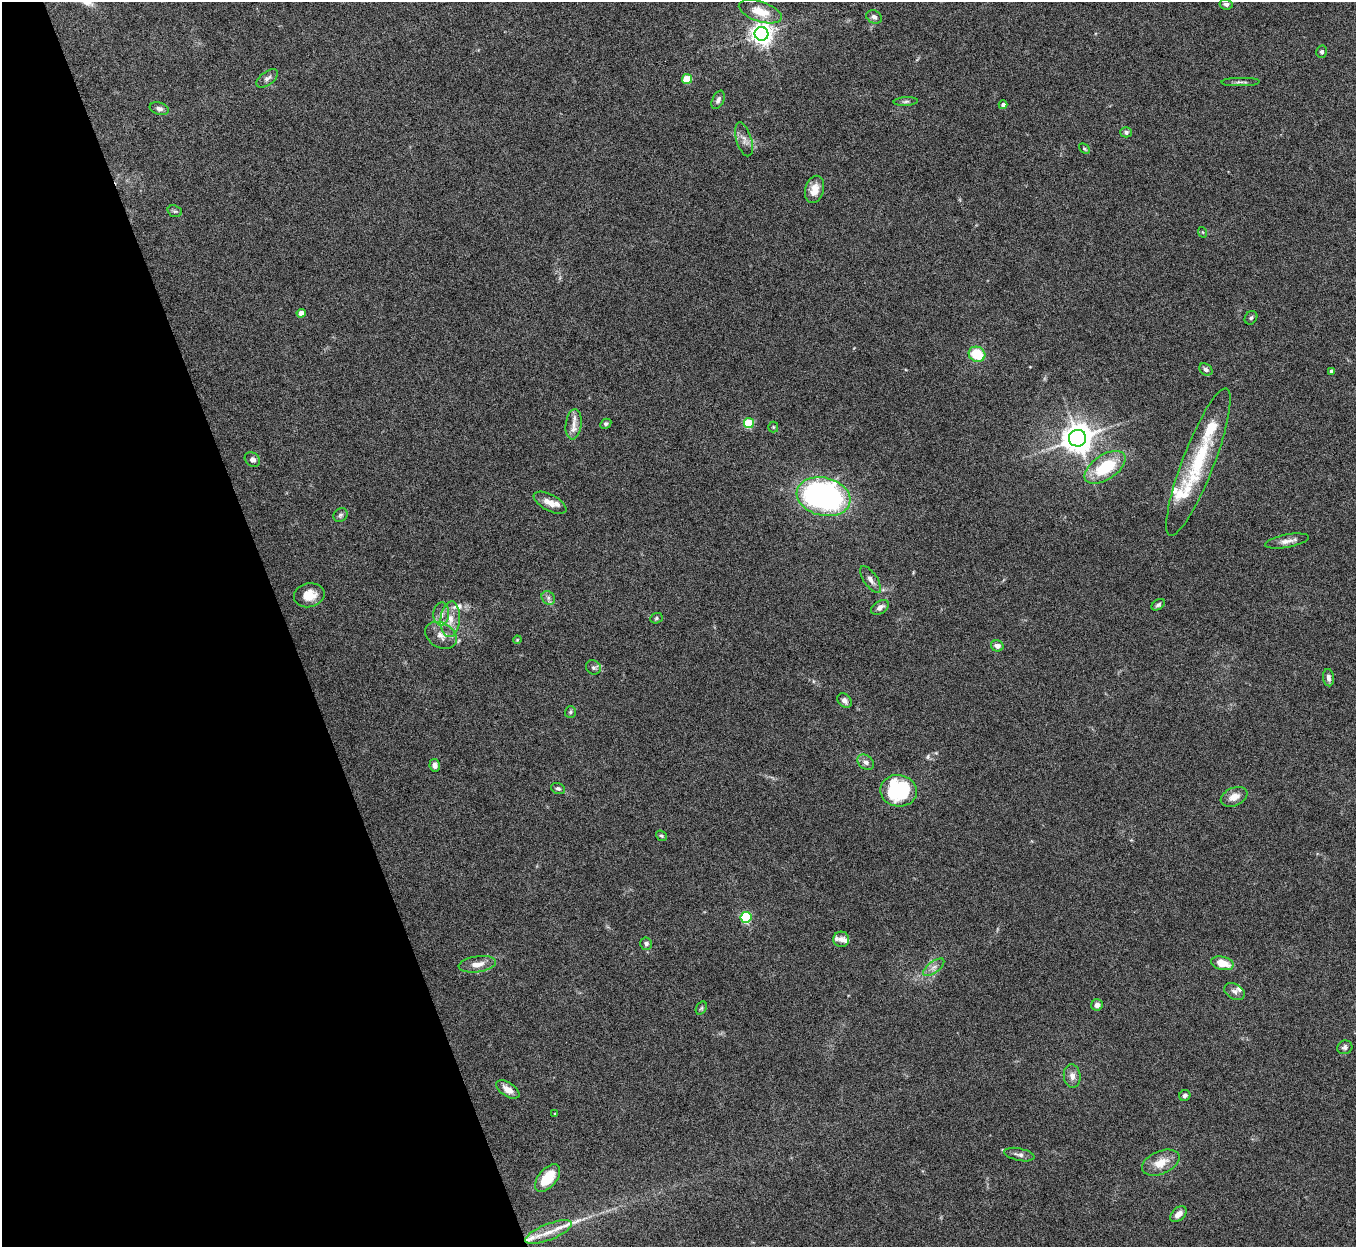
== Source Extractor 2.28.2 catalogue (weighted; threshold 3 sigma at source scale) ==
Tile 5 of 4 x 4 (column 1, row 2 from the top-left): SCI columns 3-1356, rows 2641-3885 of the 5420 x 5405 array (HDU 1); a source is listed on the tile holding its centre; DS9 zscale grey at full resolution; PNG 1358 x 1249 px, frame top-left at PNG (2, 2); each listed source drawn as its Kron ellipse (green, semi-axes under 4 px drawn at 4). Shown black and unused: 21% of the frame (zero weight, under 5 of 10 exposures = <1% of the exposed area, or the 3 px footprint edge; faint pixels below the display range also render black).
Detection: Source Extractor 2.28.2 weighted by HDU 2 'WHT'; one run over the whole footprint, this tile lists its part. Background 0.157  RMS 0.0059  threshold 0.024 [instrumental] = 3 sigma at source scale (4.09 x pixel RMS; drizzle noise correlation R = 1.36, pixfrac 0.8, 0.05/0.05 arcsec/px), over >= 5 px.
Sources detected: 85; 1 inside a brighter object's white glare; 1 long thin detection or spike segment (spike, bleed or trail) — neither listed nor drawn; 8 inside a brighter listed object's ellipse — not listed separately; the other 75 listed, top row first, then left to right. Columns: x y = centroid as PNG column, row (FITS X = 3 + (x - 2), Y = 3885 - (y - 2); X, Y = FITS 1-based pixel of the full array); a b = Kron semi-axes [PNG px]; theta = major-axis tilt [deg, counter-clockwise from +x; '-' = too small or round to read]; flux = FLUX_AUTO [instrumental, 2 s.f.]
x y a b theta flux
1226 4 7 5 -9 1.6
760 12 22 10 -18 10
874 17 8 6 -28 2
761 34 7 7 - 380
1322 52 6 5 - 1.2
267 78 12 6 36 2.1
687 79 5 5 - 17
1240 82 19 3 1 1.6
718 100 10 6 66 2.1
906 102 12 4 4 1.5
1003 105 4 4 - 1.7
159 109 10 6 -17 2
1126 132 6 5 - 1.6
744 139 17 7 -73 3.4
1084 149 6 4 -44 0.77
814 189 14 9 76 6.6
175 211 7 5 -19 1.1
1202 232 5 3 - 0.5
301 313 4 4 - 5
1251 318 7 6 - 1.1
977 354 8 7 - 19
1206 369 7 5 -34 1.7
1332 371 4 4 - 2.3
749 423 5 5 - 26
574 424 15 8 82 4.5
606 424 6 4 29 1
773 427 5 5 - 0.7
1077 438 8 8 - 890
252 460 8 6 -36 2.2
1198 462 79 16 69 40
1105 467 23 12 34 26
824 497 27 19 -13 180
550 503 18 8 -28 5.6
340 515 7 6 - 1.4
1287 541 22 6 10 3.8
871 579 15 6 -55 3
309 595 15 12 12 8.7
548 598 7 6 - 1.6
1158 605 7 5 33 1.3
880 607 10 6 33 2.8
441 614 11 7 86 3.6
656 618 6 5 - 0.99
450 619 18 9 85 7.2
441 635 17 12 -30 5.7
517 640 4 3 - 0.44
997 646 6 5 - 3.1
593 667 8 7 - 1.6
1328 678 9 5 -84 2.2
845 701 8 6 -47 2.2
570 712 6 5 - 0.94
866 762 9 6 -37 2.4
435 765 6 5 - 2.5
558 789 7 5 -18 1.1
899 791 18 16 -10 50
1234 797 14 9 24 5.3
661 836 6 4 -39 0.83
746 917 5 5 - 53
841 939 8 8 - 2.3
646 944 6 6 - 1.4
1222 963 11 6 -14 8.9
477 964 19 8 8 5.5
934 967 12 5 37 2.7
1235 992 11 7 -29 2.3
1097 1005 6 5 - 2.7
701 1008 7 5 59 0.92
1345 1047 8 6 22 1.7
1072 1076 12 8 -84 3.5
508 1089 13 7 -33 5
1185 1095 6 5 - 1.4
555 1114 3 3 - 0.73
1019 1155 15 6 -12 2.3
1161 1163 20 11 23 9.1
548 1178 16 9 50 17
1178 1214 9 6 42 3.8
549 1232 25 8 21 7.9